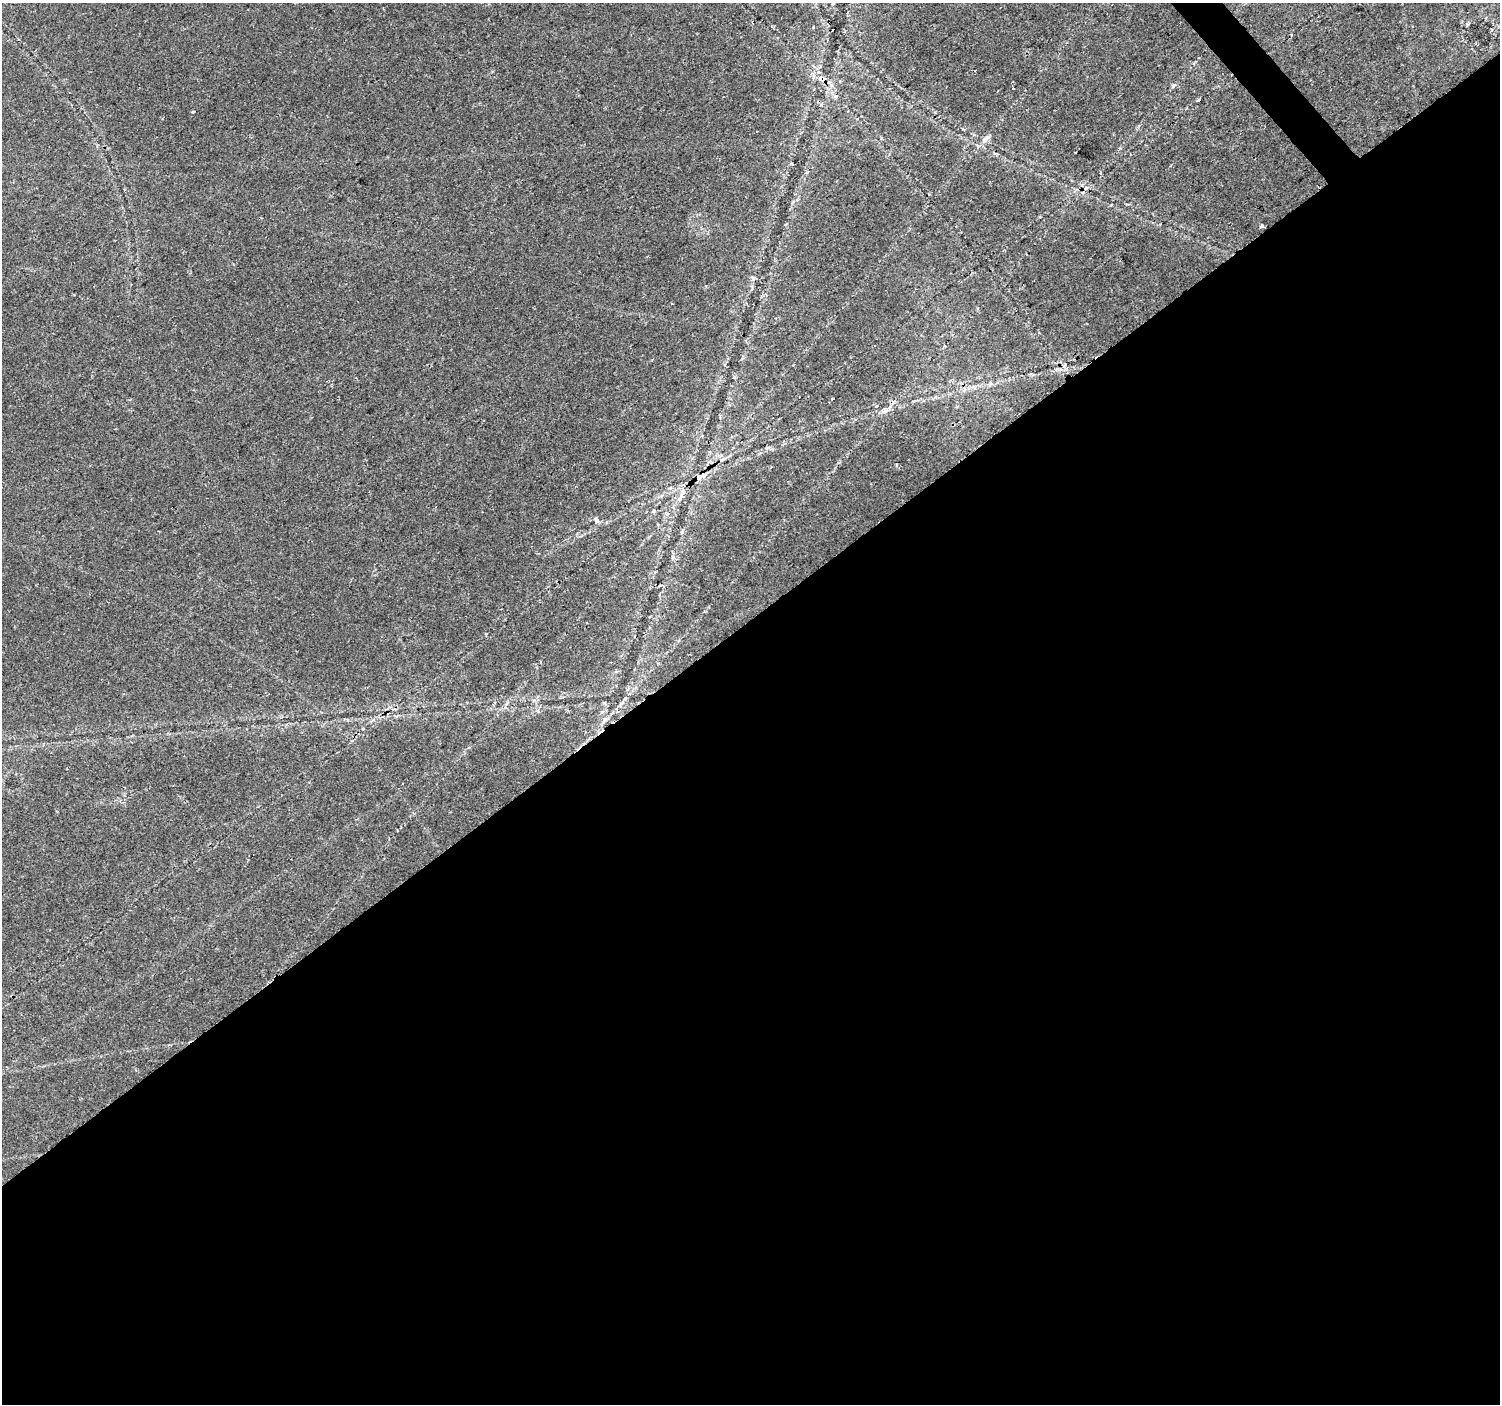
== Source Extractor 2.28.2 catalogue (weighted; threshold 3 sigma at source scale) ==
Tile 15 of 4 x 4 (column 3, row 4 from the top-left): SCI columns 3005-4502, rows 204-1605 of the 6001 x 5954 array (HDU 1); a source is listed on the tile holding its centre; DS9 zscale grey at full resolution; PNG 1502 x 1406 px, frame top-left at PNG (2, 3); no overlay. Shown black and unused: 56% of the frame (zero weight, under 2 of 3 exposures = <1% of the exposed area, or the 3 px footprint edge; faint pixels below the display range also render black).
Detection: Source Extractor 2.28.2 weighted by HDU 2 'WHT'; one run over the whole footprint, this tile lists its part. Background 0.0407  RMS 0.0037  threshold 0.0164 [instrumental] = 3 sigma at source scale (4.5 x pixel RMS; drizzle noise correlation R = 1.50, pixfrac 1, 0.0396/0.0396 arcsec/px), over >= 5 px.
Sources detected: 20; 3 cosmic-ray / hot-pixel residue — not listed; the other 17 listed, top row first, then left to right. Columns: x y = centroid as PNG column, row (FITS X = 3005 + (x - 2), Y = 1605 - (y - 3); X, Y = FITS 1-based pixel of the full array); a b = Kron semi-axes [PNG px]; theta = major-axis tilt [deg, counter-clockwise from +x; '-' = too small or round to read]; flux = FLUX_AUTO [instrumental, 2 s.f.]
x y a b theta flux
821 79 8 6 -38 2.9
1174 85 8 4 53 0.71
1013 89 2 2 - 0.25
836 96 6 4 17 0.53
193 112 3 3 - 0.48
986 138 15 6 33 1.8
807 172 4 4 - 0.9
1262 226 4 3 - 1.8
832 399 3 3 - 0.99
876 406 4 4 - 0.6
885 411 10 6 20 1.6
722 460 10 5 31 1.6
896 464 3 3 - 0.98
699 477 13 7 21 2.7
654 511 5 4 - 0.57
596 520 6 5 - 2
604 720 9 3 45 0.9
Overlapping masked pixels (flux is a lower limit): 2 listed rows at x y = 821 79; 699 477
Unlisted compact peaks at least as high as the median listed source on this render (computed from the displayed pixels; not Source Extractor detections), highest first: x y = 1120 148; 753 279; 1467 24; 673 557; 1040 217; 734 377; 486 634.